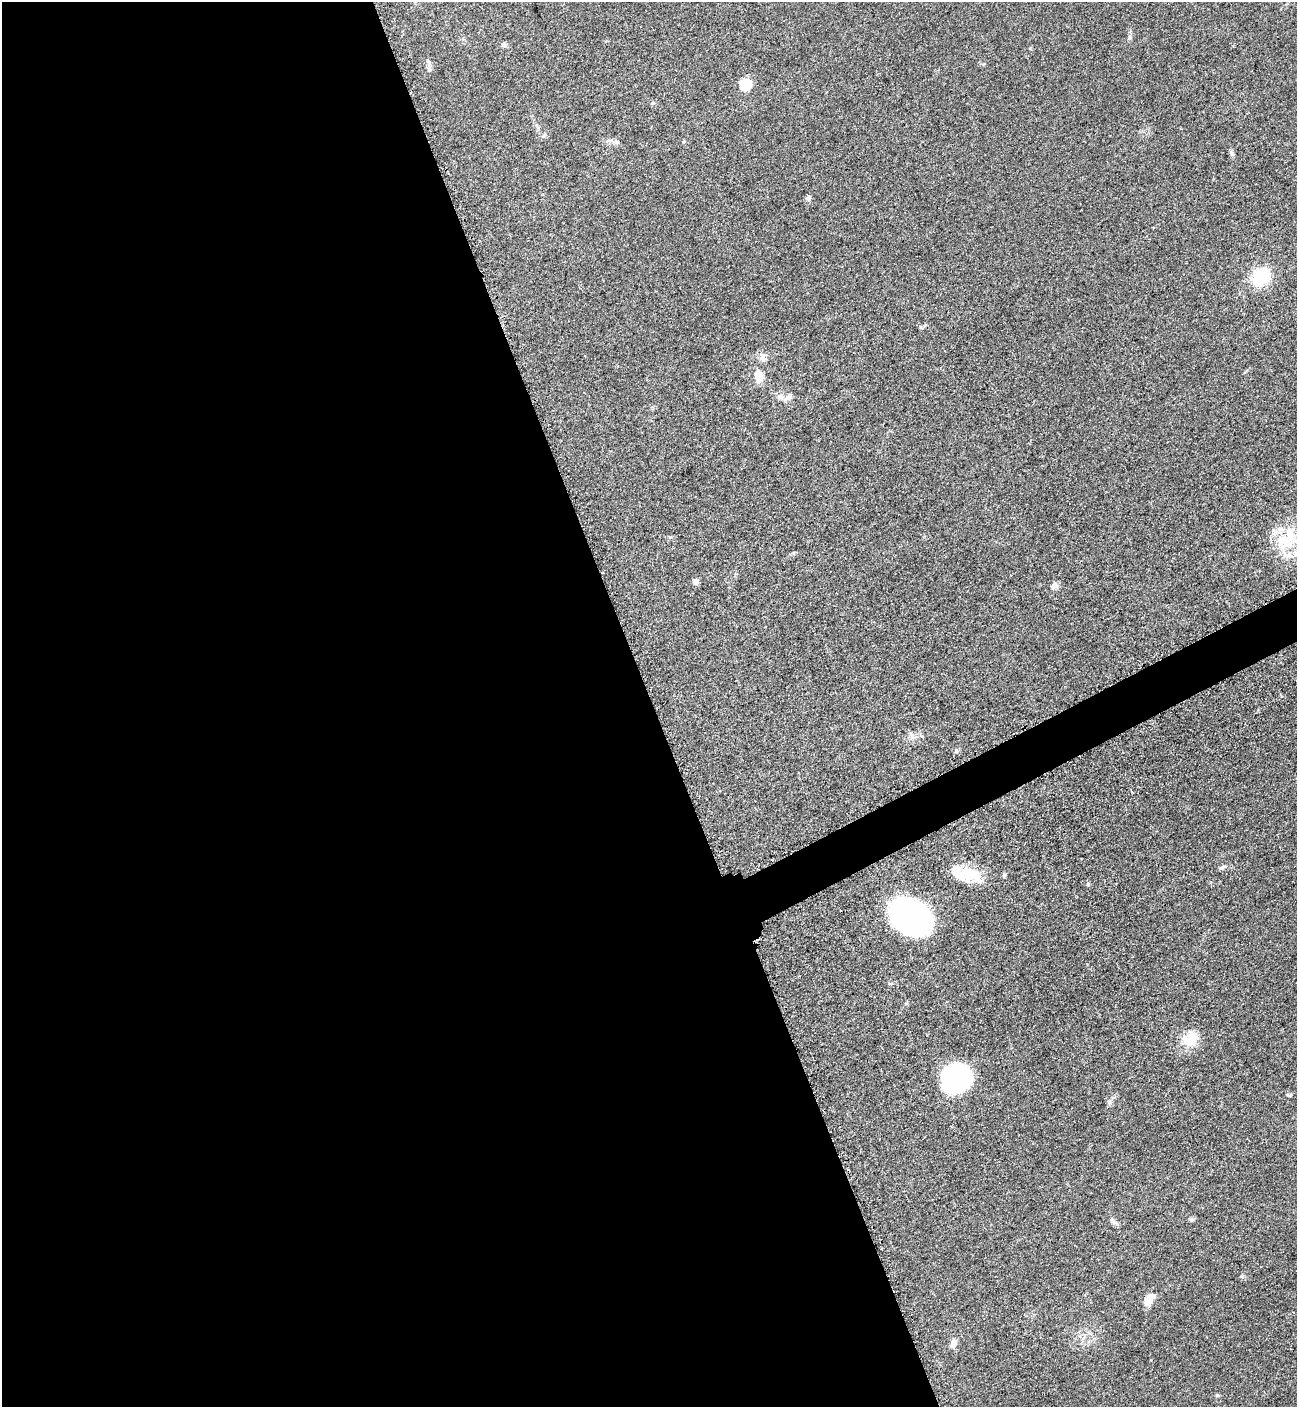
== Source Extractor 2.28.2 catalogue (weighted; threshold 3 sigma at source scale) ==
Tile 9 of 4 x 4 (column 1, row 3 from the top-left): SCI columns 298-1592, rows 1471-2875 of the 5668 x 5702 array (HDU 1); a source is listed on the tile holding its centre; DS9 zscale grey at full resolution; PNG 1299 x 1409 px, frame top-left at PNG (2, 2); no overlay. Shown black and unused: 52% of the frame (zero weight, under 3 of 5 exposures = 4% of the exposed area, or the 3 px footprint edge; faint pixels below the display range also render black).
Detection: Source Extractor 2.28.2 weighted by HDU 2 'WHT'; one run over the whole footprint, this tile lists its part. Background 0.0524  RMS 0.006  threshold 0.0272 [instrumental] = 3 sigma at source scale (4.5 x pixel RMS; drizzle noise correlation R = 1.50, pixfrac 1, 0.05/0.05 arcsec/px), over >= 5 px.
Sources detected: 30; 2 inside a brighter object's white glare — not listed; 1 inside a brighter listed object's ellipse — not listed separately; the other 27 listed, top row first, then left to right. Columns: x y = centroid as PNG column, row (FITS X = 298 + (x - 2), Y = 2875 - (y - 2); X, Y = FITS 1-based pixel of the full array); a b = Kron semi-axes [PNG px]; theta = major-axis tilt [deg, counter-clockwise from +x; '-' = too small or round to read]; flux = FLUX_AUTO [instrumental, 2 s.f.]
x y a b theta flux
504 44 7 6 - 1.3
745 84 12 11 - 11
543 136 8 3 71 0.88
617 142 7 6 - 1.4
1231 153 7 5 -70 1.2
808 198 8 6 58 1.3
1260 276 16 12 46 33
762 357 11 7 -76 2.6
758 376 12 7 -82 9.9
788 397 13 7 38 2.7
1286 540 33 21 45 26
695 582 5 5 - 4.2
1054 586 11 8 25 2.4
912 735 7 4 -70 1.4
1222 868 9 5 30 1.3
966 874 37 14 -13 23
1088 884 6 3 72 0.65
911 917 29 21 -29 240
1190 1039 22 16 55 11
955 1080 37 27 34 53
1289 1095 8 3 -12 0.68
1109 1102 7 4 -89 1.2
1191 1219 8 4 -8 1
1112 1220 6 6 - 1.2
1149 1300 14 9 63 6.9
953 1343 11 8 77 3.4
1217 1395 6 3 8 0.73
Unlisted compact peaks at least as high as the median listed source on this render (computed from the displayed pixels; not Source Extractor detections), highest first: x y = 1242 1276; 670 537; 956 750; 1130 37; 429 70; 920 327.